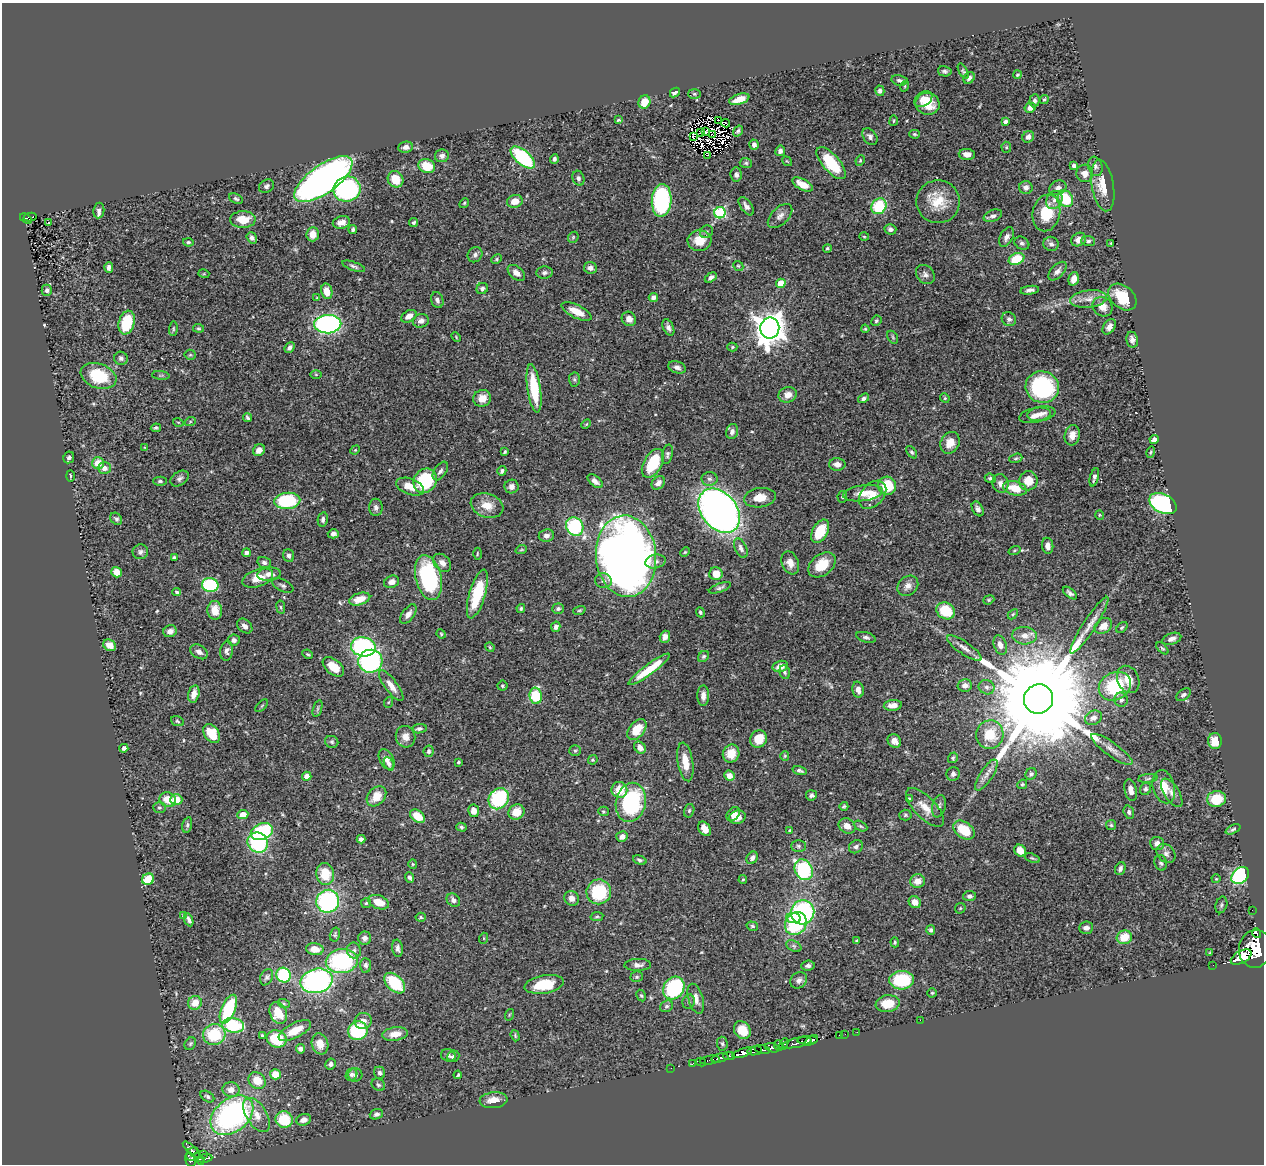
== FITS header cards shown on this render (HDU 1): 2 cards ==
NAXIS1  =                 1262
NAXIS2  =                 1162

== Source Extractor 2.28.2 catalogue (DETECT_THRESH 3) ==
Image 1262 x 1162 px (HDU 1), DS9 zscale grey, 1 PNG px = 1 image px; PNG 1266 x 1166 px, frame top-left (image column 1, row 1162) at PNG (2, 3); each listed source drawn as its Kron ellipse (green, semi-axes under 4 px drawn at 4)
Background 0.439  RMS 0.02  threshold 0.0601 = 3 sigma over >= 5 px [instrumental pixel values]
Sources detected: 527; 6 with non-positive FLUX_AUTO (blend fragments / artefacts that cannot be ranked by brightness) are neither listed nor drawn; of the other 521, the 500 brightest by FLUX_AUTO listed and drawn (21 fainter detections omitted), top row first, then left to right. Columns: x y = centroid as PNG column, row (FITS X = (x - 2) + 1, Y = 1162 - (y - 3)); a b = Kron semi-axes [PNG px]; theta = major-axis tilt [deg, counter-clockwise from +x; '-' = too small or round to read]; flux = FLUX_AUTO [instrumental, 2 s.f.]
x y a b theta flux
945 71 7 5 -14 3.1
963 71 8 4 -61 2.3
1018 75 4 3 - 1.9
969 78 6 5 - 5.4
899 80 8 5 -11 3.4
905 86 5 3 - 1.3
880 91 5 4 - 4.2
675 92 5 4 - 4.4
694 94 6 5 - 2.3
739 99 10 5 17 15
923 99 10 6 35 12
1044 99 5 3 - 2
1034 101 7 5 86 4.1
644 102 7 5 66 21
927 104 12 11 - 25
1030 108 6 5 - 8.7
618 120 4 3 - 1.3
718 120 2 2 - 1.3
894 121 5 2 - 1.5
1005 121 4 3 - 3.8
726 123 4 2 - 2.8
738 131 6 4 55 2.7
706 132 3 2 - 1.7
701 133 3 2 - 1.8
712 134 3 2 - 1.3
914 134 5 4 - 1.8
693 136 2 2 - 1.9
870 137 9 6 -55 4.7
1028 137 6 5 - 5.9
754 145 5 4 - 4.3
406 147 7 5 5 7.4
1006 147 5 5 - 1.9
780 151 5 4 - 5.5
967 154 8 5 -5 8.8
707 155 3 2 - 2.5
442 156 7 6 - 5.3
523 157 15 7 -39 110
554 159 4 3 - 3.3
860 160 5 3 - 1.5
787 161 5 3 - 1.2
746 163 6 5 - 2.2
831 163 20 8 -49 54
1074 165 4 4 - 3.2
427 166 8 7 - 28
1095 166 10 7 -72 5
1085 173 8 8 - 9.1
736 174 7 5 -84 4.3
578 178 7 6 - 3.4
323 179 34 14 35 790
395 179 8 7 - 27
802 184 11 5 -28 16
1103 185 26 11 -80 26
266 186 8 6 34 4.4
1026 188 7 6 - 5.7
1058 188 9 7 31 5.7
347 189 14 12 18 230
1065 198 9 7 -57 48
236 199 7 4 -25 2.7
662 200 16 9 85 160
1054 200 9 7 61 7.8
515 201 8 6 13 16
938 202 21 21 - 37
464 203 5 4 - 1.8
746 206 10 5 -54 5.5
879 206 8 7 - 65
99 210 8 5 82 5.2
720 213 6 5 - 140
1046 213 18 13 78 43
780 216 15 8 44 7.5
993 216 9 5 22 4.5
30 217 6 3 13 21
26 218 6 4 -32 34
243 220 13 8 1 27
48 222 3 3 - 2.4
341 222 9 6 14 11
414 223 4 3 - 2.7
353 229 4 3 - 2.4
890 229 6 5 - 4.2
706 232 7 6 - 3.3
313 234 7 6 - 14
573 237 6 4 47 1.9
864 237 5 3 - 1.2
1006 237 10 6 62 6.2
252 238 6 5 - 4.6
1079 239 8 6 33 8.3
699 241 12 10 -2 24
1088 241 7 5 -3 3.1
188 242 5 4 - 2
1022 243 8 6 -29 3.6
1111 243 3 2 - 1.3
1051 244 8 7 - 4.8
827 248 4 4 - 2.1
475 255 8 7 - 3.9
496 259 5 4 - 1.8
1017 259 8 5 23 41
354 266 12 4 -19 3.6
738 266 5 4 - 1.6
109 267 5 4 - 4.5
590 268 6 6 - 6.7
1057 271 11 6 47 6.4
516 273 10 6 -40 8.4
544 273 8 6 3 3.9
204 274 5 3 - 1.4
925 275 10 8 -49 5.9
711 277 6 4 31 4.3
1074 279 7 5 76 8.9
781 283 5 4 - 33
482 289 6 5 - 3.6
47 290 6 5 - 3.5
1030 290 9 4 8 4.9
327 291 8 5 -76 15
653 297 4 4 - 4.7
1122 297 16 11 -41 41
317 298 4 3 - 1.2
1089 299 18 8 7 14
437 300 8 6 -71 4.8
1103 307 10 9 - 13
576 311 16 6 -26 20
409 316 8 5 30 10
629 319 7 7 - 7.8
1009 319 7 6 - 3.9
421 321 8 6 19 7.3
876 321 5 4 - 2
127 323 12 8 74 57
328 324 13 9 2 320
668 327 9 5 -65 4.7
1109 327 8 5 53 6.4
198 328 5 3 - 1.7
770 328 10 9 - 2300
173 329 7 4 84 1.9
865 329 4 3 - 1.5
456 337 5 3 - 1.2
893 337 7 5 -60 2.4
1132 340 8 6 -79 7.8
290 347 6 4 48 3.6
732 347 5 4 - 1.7
190 355 5 5 - 1.8
121 358 7 6 - 4.5
677 367 9 6 -19 5.3
316 374 6 4 -1 1.6
161 375 9 4 -6 1.9
99 376 18 12 -19 59
574 379 7 5 -88 2.9
1042 387 17 15 -13 180
534 388 24 6 -82 64
787 395 9 7 18 11
482 398 9 8 - 14
863 398 6 4 33 3.9
945 398 5 4 - 1.6
1041 414 14 7 9 8.7
1035 415 16 7 11 9.8
248 418 4 3 - 2.4
178 422 5 3 - 1.3
190 422 5 3 - 1.6
586 424 5 4 - 1.4
156 428 5 3 - 2.5
732 431 8 6 76 4.7
1072 435 10 7 78 10
1154 440 4 4 - 4.4
950 443 11 9 62 16
145 447 4 3 - 1.3
259 450 6 5 - 8.1
355 450 5 4 - 1.3
505 452 4 3 - 1.8
912 452 7 4 -52 2.5
1151 452 5 4 - 1.8
667 454 10 5 78 3.4
69 457 6 5 - 4
1016 458 7 4 18 2.1
98 463 6 6 - 19
653 463 16 9 60 54
837 464 8 6 0 7.6
104 468 6 6 - 8.6
440 471 10 5 56 4.5
502 471 5 4 - 2.9
70 476 6 2 -89 1.4
1094 477 9 4 74 4.5
179 478 10 7 34 4.5
990 478 6 4 -22 2.7
709 479 8 7 - 4.5
160 481 7 4 -1 2.7
425 481 13 11 56 85
595 481 9 5 -40 6.4
1028 481 9 9 - 22
658 483 7 6 - 7.3
1000 483 9 8 - 6.4
512 486 7 7 - 7.3
887 486 9 9 - 43
410 487 15 8 -20 19
1015 488 12 7 -15 29
863 493 20 8 7 18
872 495 16 11 46 19
842 497 5 5 - 2.2
760 498 16 9 9 17
287 501 13 8 5 100
1163 504 14 9 -26 230
487 506 17 11 -19 19
376 507 8 7 - 4.9
978 509 8 5 -60 4.8
719 511 25 17 -50 910
1100 515 4 4 - 1.4
116 519 7 5 -49 3.2
323 519 7 5 80 3.9
575 526 9 8 - 140
820 531 12 7 61 46
333 534 5 4 - 4.4
546 536 8 6 7 6
1048 546 8 5 -84 7.1
741 548 10 5 -65 4.9
521 550 6 3 19 1.5
1014 550 6 3 19 1.3
140 552 8 7 - 4.1
685 552 5 4 - 1.5
246 553 4 4 - 3.3
477 554 6 3 89 1.4
289 556 6 5 - 4
626 556 41 30 -85 1500
174 557 4 3 - 2.2
655 561 10 7 11 5.6
264 562 7 5 -18 4.3
442 563 10 7 -44 7.9
790 563 12 8 -67 11
822 565 15 10 38 31
117 572 5 5 - 16
269 574 12 6 5 8.2
716 574 6 6 - 15
428 577 23 13 -76 150
258 578 16 8 19 20
603 581 8 7 - 4.9
392 582 8 6 22 7.2
210 585 8 7 - 120
283 586 11 6 -26 3.9
908 586 11 9 41 8.4
720 588 12 4 20 3.5
177 592 4 3 - 2.3
1070 593 8 4 -39 3.6
477 594 25 8 74 61
360 599 11 6 16 19
989 600 5 4 - 1.8
281 607 7 3 -81 1.8
521 608 4 4 - 2.2
558 609 6 5 - 2.9
215 610 9 7 -86 18
579 610 6 4 19 1.7
946 611 9 8 - 52
700 612 5 4 - 2.3
408 614 11 6 53 6.8
1013 614 6 3 45 1.6
1089 625 33 6 57 17
245 626 8 6 -43 6.2
1103 626 9 7 35 11
556 627 5 4 - 4.7
1122 627 6 4 47 2.2
170 631 7 6 - 8.3
441 634 5 4 - 1.5
1024 636 12 8 -5 11
665 637 6 5 - 8
866 637 10 5 -17 3.6
1172 639 10 5 18 5.5
234 640 6 5 - 4.2
110 645 7 5 -35 9.9
1000 645 10 6 -69 8.1
363 647 12 9 -9 180
490 647 5 4 - 1.5
964 648 20 6 -34 9
1162 648 7 3 -44 1.9
227 651 10 6 81 4.7
199 652 9 6 -32 6.7
308 654 5 3 - 1.8
704 656 6 5 - 2.6
370 661 12 11 - 210
780 666 8 5 14 10
333 667 12 7 -38 23
649 669 25 5 36 36
785 672 7 5 -75 2.8
1128 679 14 10 -67 17
965 685 7 6 - 7
391 686 18 6 -53 13
502 686 5 5 - 1.8
1115 686 17 13 30 79
987 687 8 7 - 5
858 690 8 5 -77 8
194 694 9 5 75 11
1183 695 8 5 37 3.4
536 696 8 6 -85 69
703 696 10 6 89 7.3
1038 699 15 14 - 55000
1121 700 7 7 - 4.2
389 702 5 3 - 1.2
893 705 9 5 5 10
262 706 8 3 44 1.5
318 709 8 3 71 2.7
1093 718 9 7 26 7.3
177 721 7 4 -20 2.1
419 729 7 4 8 3.9
637 729 12 7 51 27
212 734 10 7 -57 30
990 735 14 13 - 42
405 737 11 9 -74 10
758 739 9 8 - 26
894 741 7 6 - 7.2
1215 741 8 7 - 21
332 742 6 6 - 2.8
124 748 4 4 - 4.4
640 748 6 5 - 8.4
1112 749 25 7 -36 13
429 751 6 5 - 2.6
575 751 6 5 - 2.2
731 754 9 8 - 20
785 756 5 4 - 1.4
953 758 5 4 - 2.1
387 759 11 7 -61 8.5
593 760 5 4 - 1.9
458 762 3 3 - 2.1
685 762 19 7 -81 22
389 764 7 4 -65 3.1
799 771 7 4 -17 3.4
953 774 7 6 - 4.5
1031 774 6 5 - 3.1
986 775 18 6 57 9.2
307 776 4 4 - 10
729 776 5 5 - 11
1148 778 10 4 6 2.5
1022 784 5 4 - 2.1
1164 787 17 11 -75 23
1146 789 6 5 - 2.7
619 790 8 8 - 26
1131 790 11 6 -76 9
1172 793 16 7 -57 9.3
811 795 5 5 - 3.6
376 796 11 8 48 20
499 799 11 9 49 110
909 799 4 3 - 2.1
1216 799 9 8 - 36
168 800 8 7 - 19
176 800 6 5 - 18
631 802 20 15 77 130
844 806 4 3 - 2
939 806 11 6 76 5.1
159 807 6 5 - 2.4
925 807 25 10 -46 19
474 811 6 5 - 11
603 811 5 4 - 1.8
689 811 7 5 74 2.4
516 812 8 7 - 21
1129 812 7 5 -72 2.9
733 814 8 5 50 7.8
243 815 5 4 - 16
905 815 6 5 - 2.1
417 816 8 5 -38 27
737 817 8 6 17 11
187 825 8 4 78 2.5
1111 825 5 5 - 2
847 826 9 7 -32 10
860 826 7 4 -27 2.4
461 827 5 4 - 2.5
705 829 8 5 -59 9.9
1233 829 8 4 25 2.9
790 830 4 3 - 1.3
964 830 12 8 -36 36
262 832 11 8 22 120
622 836 6 5 - 6.8
361 839 4 4 - 3.8
258 843 10 9 - 100
1157 843 7 6 - 7.7
798 846 7 5 -1 3.2
856 847 7 6 - 3.9
1020 851 6 5 - 16
1166 854 10 8 -45 6.5
752 858 7 5 55 5.2
1032 858 8 4 -18 2
640 860 7 4 -19 2.7
1161 863 8 6 -73 3.5
413 864 4 4 - 1.5
1120 869 7 5 68 4.4
804 870 11 8 -61 120
325 874 11 9 -80 33
1240 876 10 7 44 190
409 877 5 4 - 3.5
148 879 6 5 - 43
1216 879 4 4 - 1.4
743 880 4 3 - 1.5
918 881 7 6 - 12
599 892 12 12 - 73
970 896 6 5 - 4.5
572 898 7 7 - 7.9
453 900 7 6 - 5.6
328 901 12 11 - 170
378 902 11 6 -19 20
915 902 6 5 - 13
366 903 5 5 - 2.2
1221 905 8 5 74 2.9
960 908 6 5 - 1.7
1252 910 2 2 - 3.2
803 912 12 12 - 200
184 915 4 4 - 2.3
421 917 5 4 - 1.8
597 917 6 4 11 2.1
794 918 7 5 -10 28
189 920 7 3 -67 4.4
796 924 12 10 57 94
752 926 6 4 -15 2.2
1086 928 7 6 - 5.7
931 930 5 4 - 2.9
1257 933 5 3 - 200
335 934 7 5 76 2.2
1124 937 7 6 - 28
365 938 6 6 - 5.3
484 938 5 3 - 1.3
857 941 3 3 - 1.6
895 942 5 3 - 1.6
794 946 8 5 -26 3.2
398 948 9 5 -82 4.9
315 949 9 6 -9 15
1255 949 19 16 83 2400
354 950 8 7 - 4
1210 953 4 3 - 1.3
1241 957 11 6 29 2400
342 961 16 12 8 150
366 965 7 5 -85 3.8
638 965 13 6 2 6.9
1213 965 2 2 - 1.3
808 966 7 5 8 4.1
283 975 7 7 - 80
267 977 8 6 64 3.5
637 977 6 5 - 2.3
799 980 9 7 40 5.8
902 980 12 9 3 75
317 981 16 12 13 290
395 983 12 8 -44 69
544 984 20 9 9 50
674 988 12 10 53 160
932 993 4 4 - 1.6
641 996 6 4 -61 1.9
696 999 15 7 -74 10
689 1002 7 6 - 3.4
195 1003 7 6 - 16
284 1004 6 4 -19 1.8
888 1004 12 8 8 27
667 1006 7 5 29 2.9
228 1009 15 7 68 86
278 1013 11 8 -66 30
509 1015 6 3 72 1.3
920 1020 2 2 - 9.8
363 1021 8 8 - 8.6
233 1025 11 7 -8 82
295 1030 18 7 27 21
742 1030 9 8 - 27
358 1031 10 9 - 83
857 1032 2 2 - 5.9
214 1034 11 10 - 62
395 1034 13 7 8 16
845 1034 2 2 - 3.4
262 1035 4 3 - 1.7
839 1035 2 2 - 4
515 1036 6 4 -72 1.9
277 1039 10 8 -15 54
808 1040 10 4 3 350
811 1040 7 3 30 240
797 1043 15 5 11 380
190 1044 7 5 57 2.2
320 1044 10 8 -72 15
722 1044 7 5 -87 2.7
784 1044 6 4 66 71
779 1046 5 3 - 69
772 1048 7 4 -15 200
300 1049 4 4 - 4.8
762 1049 8 4 -14 140
754 1051 7 4 8 190
742 1053 10 4 19 260
448 1055 7 6 - 3.7
453 1056 6 5 - 3.8
729 1056 6 3 2 140
720 1058 8 3 13 330
710 1060 10 3 8 76
701 1062 5 2 - 22
693 1063 3 2 - 17
331 1064 5 5 - 4.3
671 1068 2 2 - 3.8
380 1073 6 5 - 3.4
275 1074 5 5 - 19
351 1075 6 5 - 3.6
355 1075 7 7 - 3.6
458 1075 4 3 - 1.9
257 1080 9 7 -38 24
378 1085 7 6 - 2.7
231 1090 8 7 - 11
207 1096 7 5 -34 3.2
493 1100 14 8 6 15
376 1114 7 5 19 4
232 1115 24 16 39 320
257 1115 19 10 -57 18
284 1119 9 8 - 52
304 1120 7 5 19 7.7
191 1150 11 4 -45 130
193 1154 7 6 - 200
203 1154 2 2 - 2.4
205 1158 7 3 9 70
199 1159 6 3 -55 93
190 1160 7 5 -77 170
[21 fainter detections neither listed nor drawn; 6 non-positive-flux detections neither listed nor drawn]